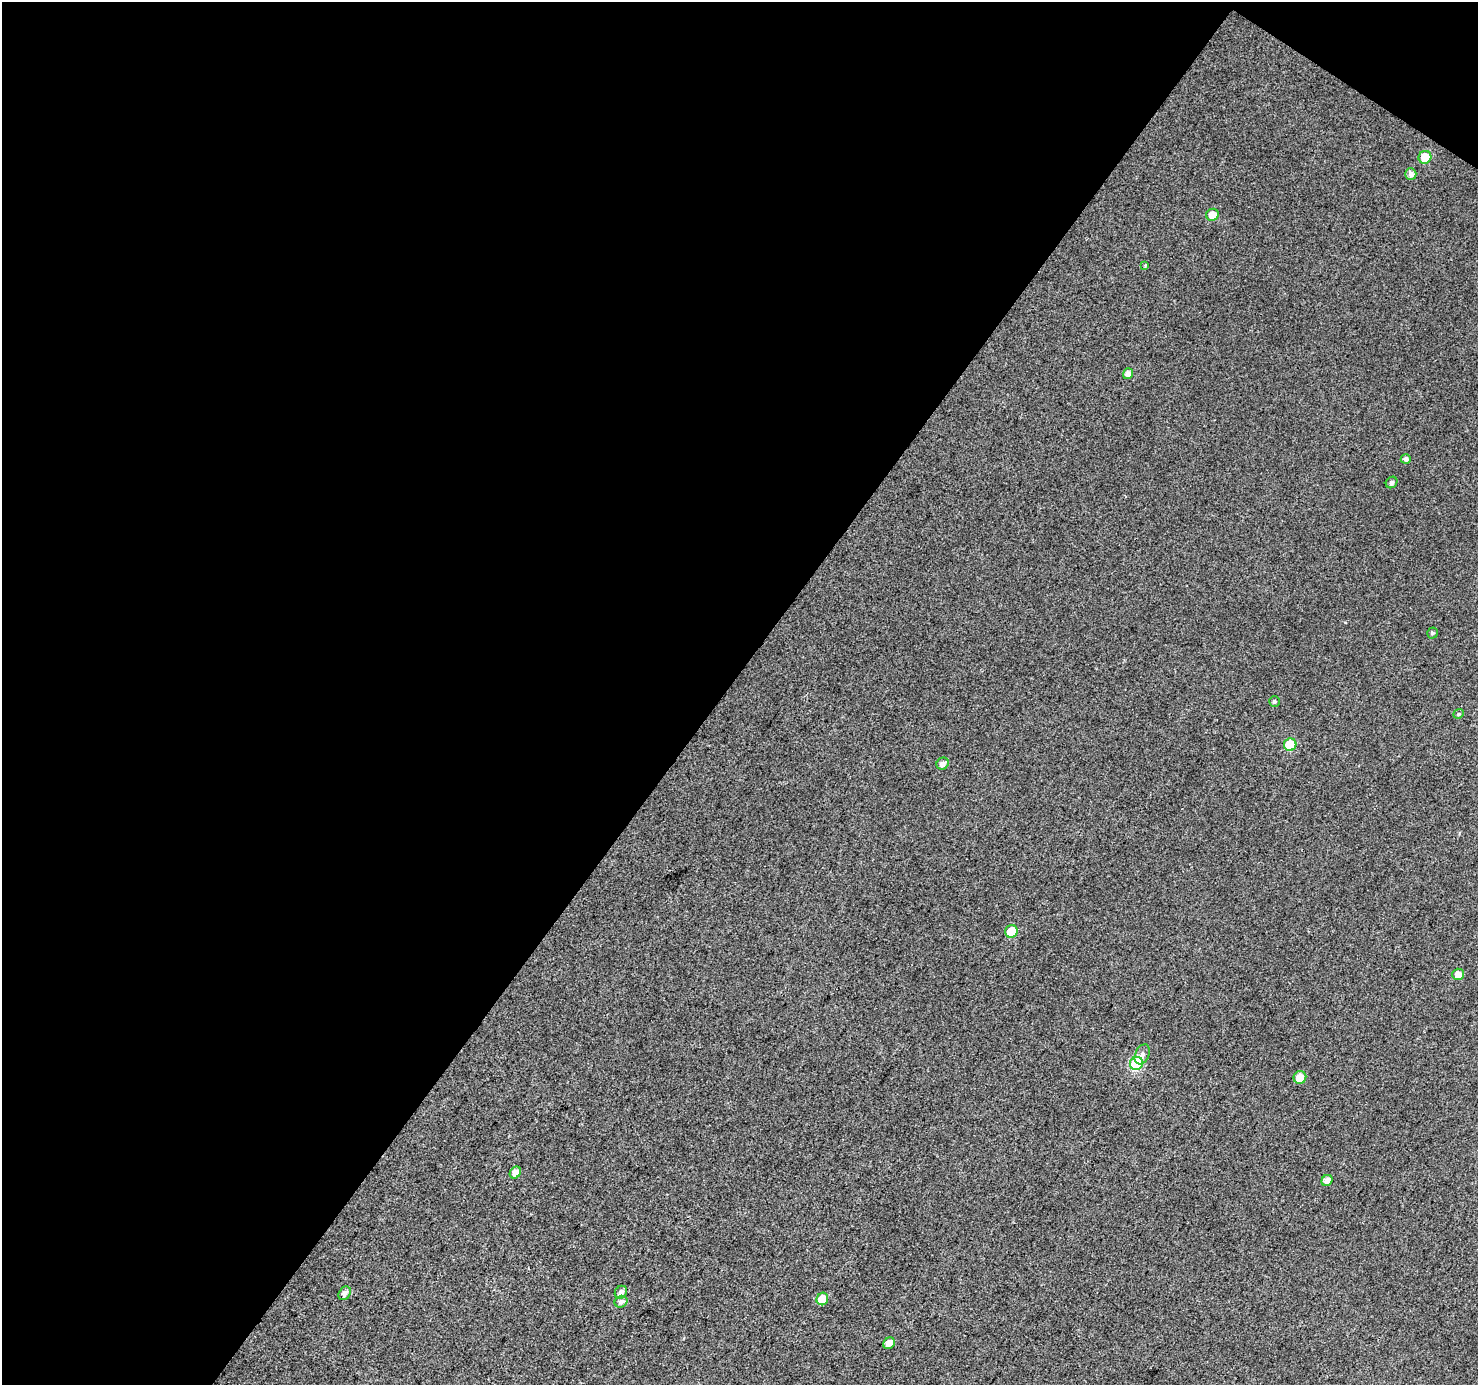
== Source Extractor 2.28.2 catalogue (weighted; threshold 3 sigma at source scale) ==
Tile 1 of 2 x 2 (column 1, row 1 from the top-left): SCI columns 3-1478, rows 1500-2882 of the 2955 x 2979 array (HDU 1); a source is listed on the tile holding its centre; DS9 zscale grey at full resolution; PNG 1480 x 1387 px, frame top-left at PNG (2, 2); each listed source drawn as its Kron ellipse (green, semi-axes under 4 px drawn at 4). Shown black and unused: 50% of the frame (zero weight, under 3 of 4 exposures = <1% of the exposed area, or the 3 px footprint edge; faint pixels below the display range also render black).
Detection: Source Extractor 2.28.2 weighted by HDU 2 'WHT'; one run over the whole footprint, this tile lists its part. Background 0.0296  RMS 0.011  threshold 0.0515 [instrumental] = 3 sigma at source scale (4.5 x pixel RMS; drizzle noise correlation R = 1.50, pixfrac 1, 0.0396/0.0396 arcsec/px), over >= 5 px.
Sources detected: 24; all 24 listed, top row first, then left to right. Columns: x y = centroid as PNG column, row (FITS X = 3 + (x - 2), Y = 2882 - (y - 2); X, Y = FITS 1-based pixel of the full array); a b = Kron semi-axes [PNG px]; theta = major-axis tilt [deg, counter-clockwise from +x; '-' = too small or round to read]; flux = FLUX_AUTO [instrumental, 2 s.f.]
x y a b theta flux
1425 157 6 6 - 20
1411 174 5 5 - 4.7
1212 215 6 6 - 8.6
1145 265 3 3 - 1.5
1128 374 5 5 - 5.4
1406 459 5 5 - 3.6
1392 482 6 5 - 2.7
1432 633 5 5 - 2.3
1274 701 5 5 - 2.3
1459 714 5 4 - 1.7
1290 745 6 6 - 33
943 764 6 5 - 5.1
1011 931 6 6 - 26
1458 974 6 6 - 8.1
1142 1054 10 7 67 4.9
1136 1064 7 6 - 82
1300 1077 6 6 - 13
515 1173 6 5 - 7.4
1327 1180 6 5 - 6
621 1292 7 6 - 4
345 1293 7 5 53 5.3
822 1299 6 5 - 17
621 1302 7 5 33 3.6
889 1343 6 5 - 9.7